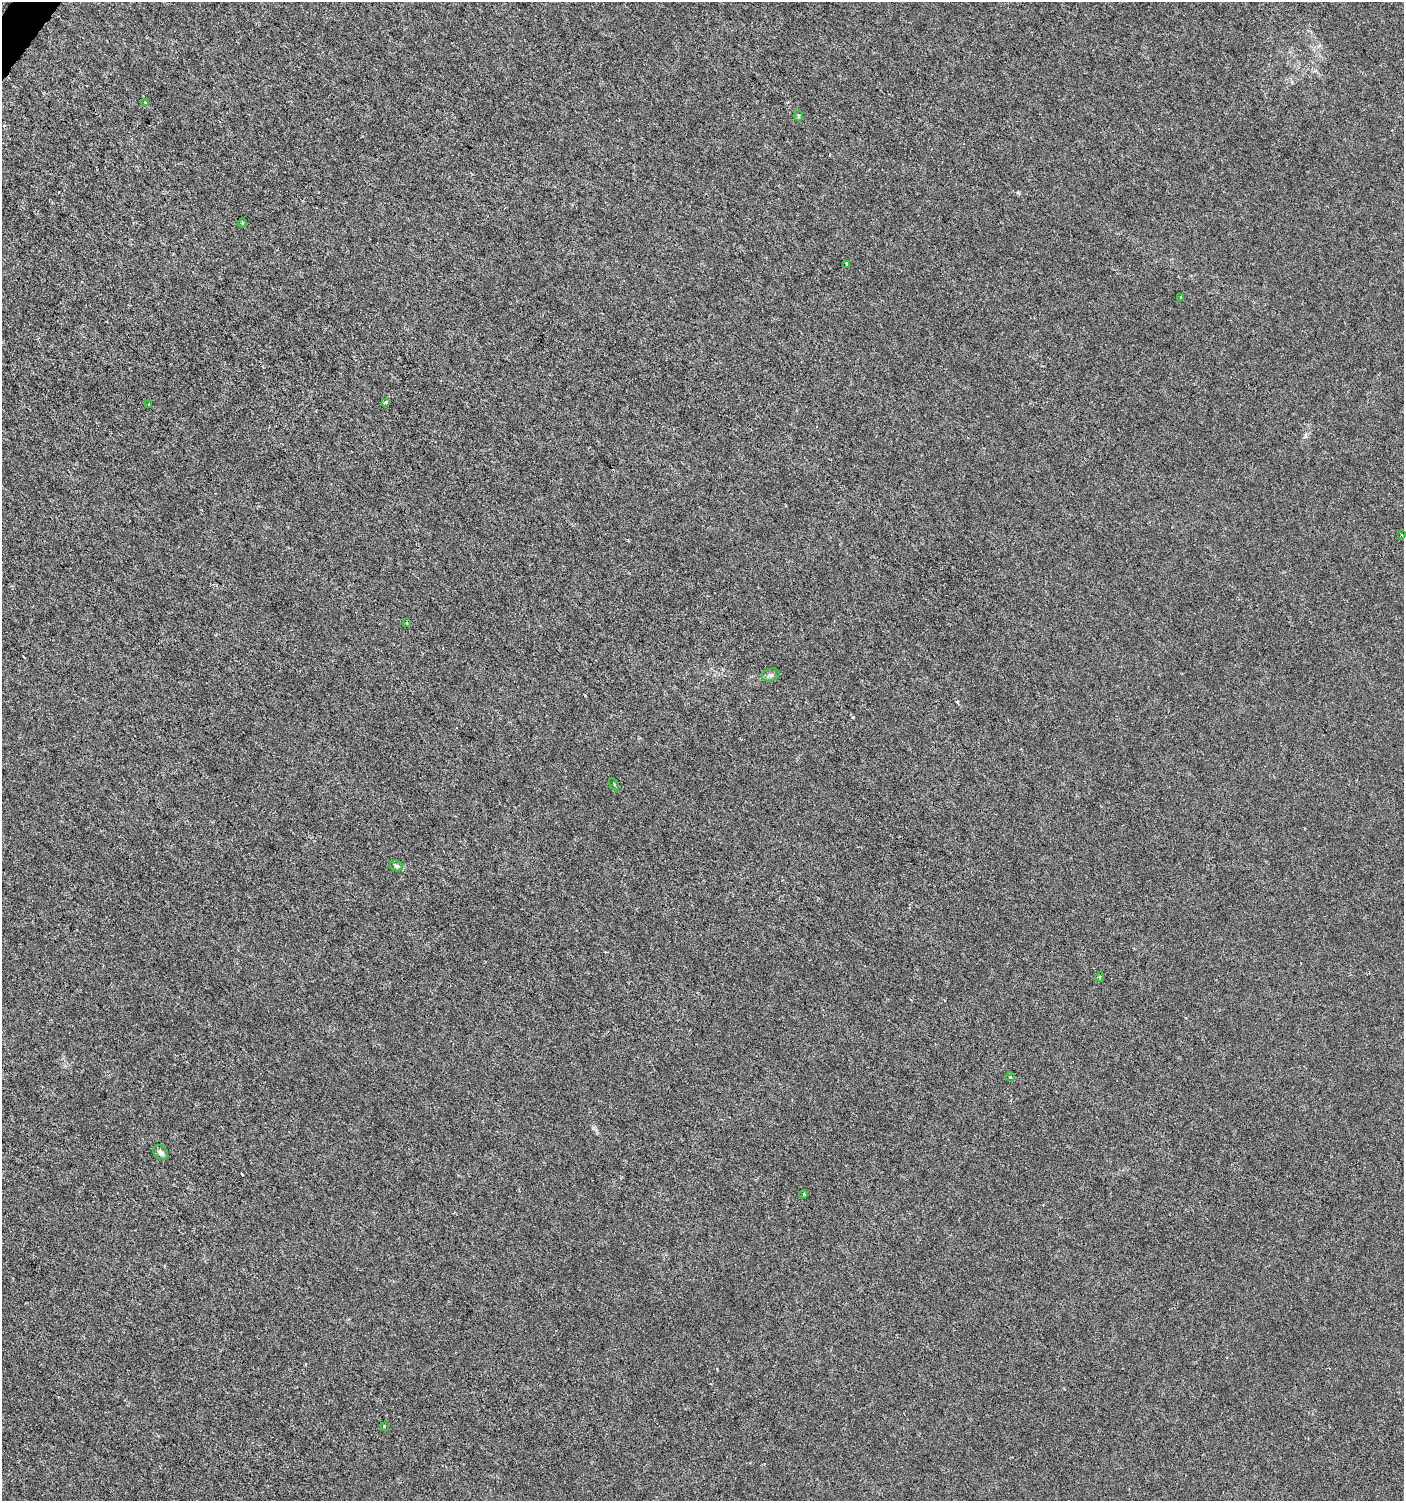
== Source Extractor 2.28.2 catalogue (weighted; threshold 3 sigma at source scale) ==
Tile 11 of 4 x 4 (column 3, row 3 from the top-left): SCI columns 2981-4382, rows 1505-3003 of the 6026 x 6000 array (HDU 1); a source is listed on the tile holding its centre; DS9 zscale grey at full resolution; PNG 1406 x 1503 px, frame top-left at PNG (2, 2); each listed source drawn as its Kron ellipse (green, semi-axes under 4 px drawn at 4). Shown black and unused: <1% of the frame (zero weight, under 3 of 6 exposures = <1% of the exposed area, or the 3 px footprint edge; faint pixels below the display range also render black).
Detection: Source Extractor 2.28.2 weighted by HDU 2 'WHT'; one run over the whole footprint, this tile lists its part. Background -1.05e-05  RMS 0.0012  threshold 0.00501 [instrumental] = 3 sigma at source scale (4.09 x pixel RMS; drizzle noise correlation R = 1.36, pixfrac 0.8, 0.0396/0.0396 arcsec/px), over >= 5 px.
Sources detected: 17; all 17 listed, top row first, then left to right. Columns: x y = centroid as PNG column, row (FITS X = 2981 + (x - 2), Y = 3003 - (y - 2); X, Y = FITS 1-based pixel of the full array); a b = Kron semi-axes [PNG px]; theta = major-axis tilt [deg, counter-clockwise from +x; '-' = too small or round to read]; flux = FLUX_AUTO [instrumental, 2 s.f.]
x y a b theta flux
146 103 4 3 - 0.19
799 116 5 3 - 0.13
242 223 5 3 - 0.11
847 265 4 3 - 0.19
1181 297 3 3 - 0.2
386 402 4 3 - 0.26
149 404 2 2 - 0.077
1401 534 3 2 - 0.1
406 623 4 3 - 0.13
771 675 9 6 17 0.33
614 784 7 3 -60 0.12
396 866 7 5 -22 0.24
1100 977 4 4 - 0.14
1010 1077 5 3 - 0.1
160 1152 8 6 -40 0.42
804 1194 4 3 - 0.098
384 1426 3 2 - 0.095